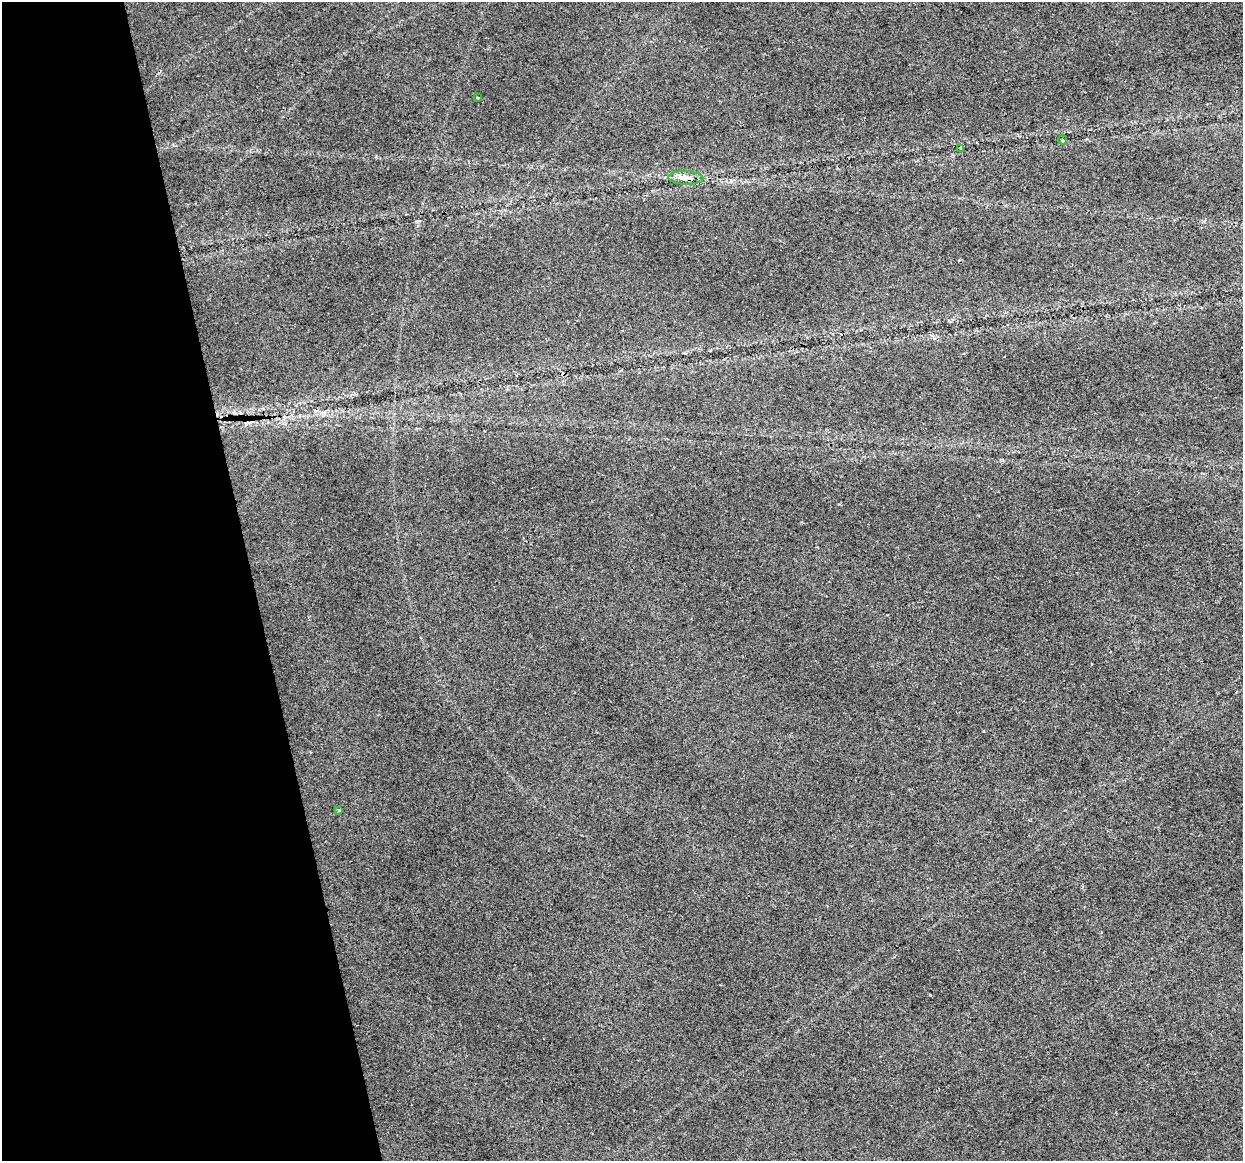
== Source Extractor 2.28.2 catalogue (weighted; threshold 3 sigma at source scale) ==
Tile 5 of 4 x 4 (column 1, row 2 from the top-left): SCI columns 1-1241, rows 2398-3556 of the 4965 x 4747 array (HDU 1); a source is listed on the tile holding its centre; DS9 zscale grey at full resolution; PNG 1245 x 1163 px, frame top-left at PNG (2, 2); each listed source drawn as its Kron ellipse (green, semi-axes under 4 px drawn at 4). Shown black and unused: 20% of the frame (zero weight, under 2 of 3 exposures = <1% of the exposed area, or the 3 px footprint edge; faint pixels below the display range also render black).
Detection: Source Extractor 2.28.2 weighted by HDU 2 'WHT'; one run over the whole footprint, this tile lists its part. Background 0.0253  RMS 0.0084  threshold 0.0378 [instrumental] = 3 sigma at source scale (4.5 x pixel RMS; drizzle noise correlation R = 1.50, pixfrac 1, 0.0396/0.0396 arcsec/px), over >= 5 px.
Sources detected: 6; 1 inside a brighter listed object's ellipse — not listed separately; the other 5 listed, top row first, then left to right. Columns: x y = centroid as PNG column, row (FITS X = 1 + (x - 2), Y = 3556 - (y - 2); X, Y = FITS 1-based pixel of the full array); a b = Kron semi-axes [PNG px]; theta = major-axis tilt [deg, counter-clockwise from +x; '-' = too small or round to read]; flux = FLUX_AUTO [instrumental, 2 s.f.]
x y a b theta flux
478 97 3 2 - 0.99
1062 140 5 3 - 1
961 148 4 3 - 4.3
686 178 17 6 -2 7.5
339 811 4 3 - 1.3
Overlapping masked pixels (flux is a lower limit): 1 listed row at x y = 686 178